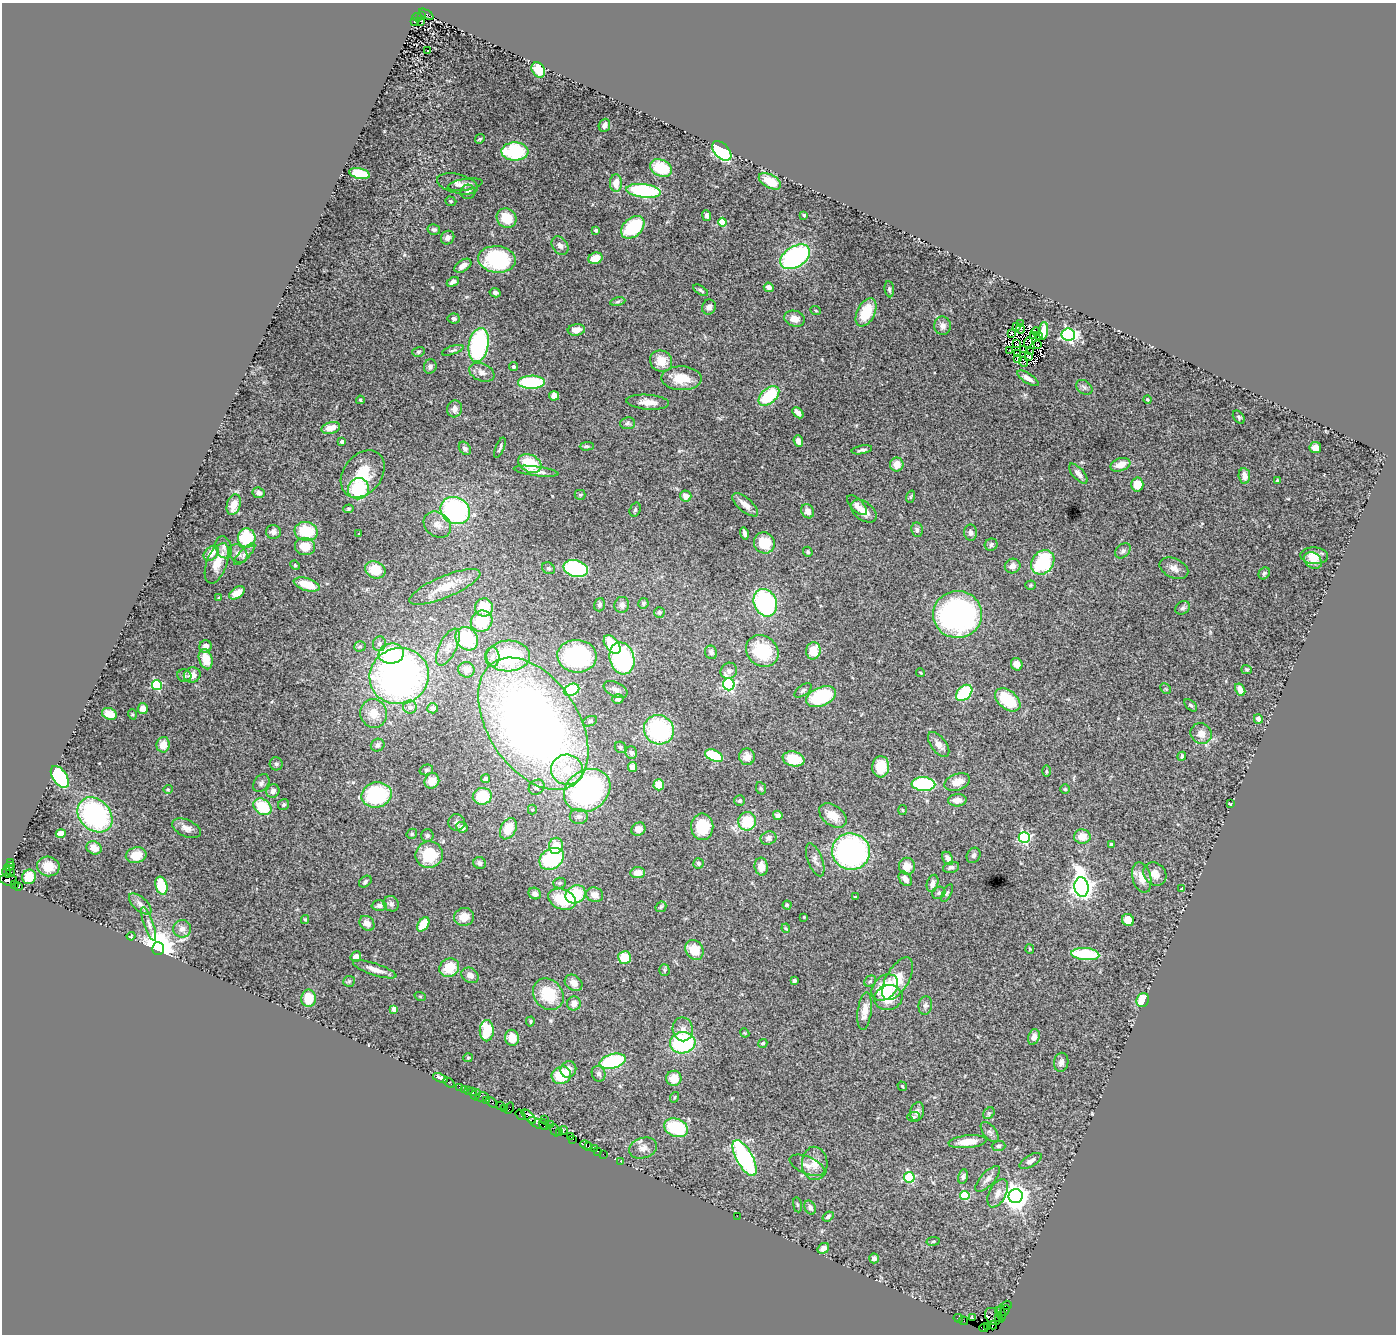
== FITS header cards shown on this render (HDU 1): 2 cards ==
NAXIS1  =                 1394
NAXIS2  =                 1332

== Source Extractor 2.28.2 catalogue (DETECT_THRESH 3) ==
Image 1394 x 1332 px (HDU 1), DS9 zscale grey, 1 PNG px = 1 image px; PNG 1398 x 1336 px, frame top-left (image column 1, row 1332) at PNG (2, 3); each listed source drawn as its Kron ellipse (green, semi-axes under 4 px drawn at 4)
Background 2.61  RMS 0.071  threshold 0.212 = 3 sigma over >= 5 px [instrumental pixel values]
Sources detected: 426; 4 with non-positive FLUX_AUTO (blend fragments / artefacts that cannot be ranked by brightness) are neither listed nor drawn; the other 422 listed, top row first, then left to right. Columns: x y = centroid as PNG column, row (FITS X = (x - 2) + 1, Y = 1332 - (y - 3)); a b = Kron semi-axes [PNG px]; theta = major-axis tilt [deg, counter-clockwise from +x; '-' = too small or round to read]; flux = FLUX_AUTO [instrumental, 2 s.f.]
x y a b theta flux
426 14 8 4 -30 2300
421 16 3 3 - 1100
417 17 5 3 - 1500
420 21 3 2 - 150
414 22 3 3 - 450
428 51 3 3 - 27
538 70 8 6 -58 72
604 125 7 5 69 19
480 139 5 4 - 6.3
515 151 13 9 -2 320
722 151 12 7 -47 550
661 168 11 8 -24 150
360 174 10 5 -13 160
770 181 12 6 -28 100
616 183 9 6 87 56
457 184 21 9 -14 34
465 185 17 6 9 24
643 191 17 7 -6 420
468 192 7 7 - 19
451 201 6 4 -19 6
706 215 5 4 - 16
804 215 3 3 - 12
507 218 10 9 - 110
722 222 4 4 - 190
633 227 13 9 43 270
434 229 6 5 - 11
596 230 3 3 - 14
448 238 7 6 - 22
560 246 10 7 -54 22
795 257 16 10 32 660
595 258 7 5 21 70
497 259 19 13 -5 390
463 266 9 5 33 29
453 282 6 4 28 18
769 287 5 4 - 27
889 289 8 4 -83 11
701 290 8 3 -32 9.1
495 293 5 4 - 13
618 302 7 4 10 8
709 307 7 6 - 19
816 311 5 3 - 4.6
866 312 15 9 63 160
454 318 6 5 - 14
795 319 10 7 -16 40
1021 324 3 2 - 6.9
943 326 9 8 - 25
1016 326 3 2 - 5.7
1020 329 5 2 - 3.2
576 330 9 5 6 43
1036 331 4 2 - 5.5
1043 331 9 4 84 42
1011 333 2 2 - 3.9
1068 334 7 6 - 940
1034 336 3 3 - 1.6
1039 336 2 2 - 4.1
1028 343 5 2 - 20
1017 344 3 2 - 9.7
479 345 17 10 79 590
1037 345 3 2 - 4.9
453 350 11 3 18 9.2
1009 350 2 2 - 9.5
1023 350 3 2 - 4.8
1031 351 3 2 - 7.9
418 352 6 5 - 8.2
1017 353 3 2 - 1.4
1029 357 3 3 - 1.6
1018 358 3 2 - 0.62
661 361 11 10 - 71
1024 362 5 4 - 0.6
430 366 7 6 - 16
513 367 4 4 - 7.6
482 372 13 8 -21 28
682 378 20 12 -2 110
1028 378 12 5 -32 31
532 382 13 6 1 310
1084 387 9 6 -35 14
554 396 5 4 - 28
769 396 12 7 41 240
1147 399 4 4 - 7
360 400 4 4 - 7.5
648 402 21 7 -4 45
455 409 8 7 - 27
798 413 6 4 -46 26
1239 417 7 5 -54 7.7
627 423 7 6 - 12
331 428 9 6 15 56
798 441 6 4 -68 20
342 442 3 3 - 18
587 446 7 4 2 7.9
465 448 7 5 -54 15
500 448 11 3 68 9.9
1315 448 6 5 - 31
862 450 10 4 10 13
530 463 12 8 -26 160
897 464 7 6 - 50
1120 465 10 6 18 45
536 471 22 4 -7 37
363 474 26 19 53 150
1078 474 12 5 -48 29
1244 476 8 5 -84 39
1277 480 3 2 - 4.9
1137 485 7 6 - 66
358 489 11 10 - 270
259 493 6 5 - 17
580 495 5 5 - 6.5
686 496 6 5 - 35
910 497 6 4 71 5.2
234 505 11 6 73 69
745 505 16 7 -41 38
857 505 13 6 -46 25
349 509 5 4 - 6.9
455 510 15 13 -30 800
635 510 7 5 72 9.9
808 511 7 6 - 27
864 511 14 9 -37 45
437 525 15 12 -38 46
917 530 7 5 -83 12
306 531 12 9 -12 160
273 532 7 7 - 19
971 532 8 6 -86 15
744 533 6 3 -75 13
359 534 3 2 - 3.8
247 538 9 9 - 230
764 543 11 10 - 120
991 545 6 6 - 12
305 546 10 8 -6 80
224 547 11 8 -72 25
1123 551 9 6 43 15
808 552 5 4 - 6.4
211 553 8 6 46 51
238 554 10 8 -45 26
245 554 14 5 46 18
1314 556 14 8 -3 65
1313 560 10 7 -37 38
1043 562 13 10 50 410
217 563 21 10 69 76
295 565 5 4 - 5.7
1013 566 8 7 - 29
548 568 7 5 -30 9.4
576 568 12 8 -15 430
1174 568 15 9 -25 31
375 570 10 8 -24 100
1264 573 6 5 - 9.2
307 584 13 6 -16 99
1030 585 5 4 - 6
445 587 38 10 23 110
237 593 9 5 33 45
219 598 4 4 - 6.8
643 603 5 5 - 9.7
765 603 14 11 -67 620
600 605 6 5 - 12
622 605 8 7 - 26
484 607 9 9 - 130
1183 608 8 6 34 12
659 612 5 5 - 9.5
957 614 24 23 - 1100
482 621 11 10 - 170
467 639 12 10 -50 260
379 644 7 6 - 16
612 645 11 6 -52 170
205 646 6 6 - 29
360 646 5 5 - 8.2
448 647 20 8 64 49
762 651 17 14 -38 220
813 651 8 7 - 86
711 652 7 6 - 16
391 654 13 10 7 300
508 656 22 15 2 340
577 656 20 16 -3 540
492 657 10 7 89 22
622 658 16 12 -75 620
206 659 10 6 -75 88
1017 664 6 5 - 36
466 670 8 7 - 30
1246 670 5 4 - 6.5
729 671 8 8 - 18
921 673 4 2 - 4.3
192 675 8 7 - 40
184 676 7 6 - 14
399 676 30 28 17 2100
729 684 6 6 - 760
157 685 5 5 - 340
1166 689 6 4 -45 7.2
571 690 8 5 23 250
616 690 13 7 -25 25
803 690 10 5 37 12
1240 690 6 4 -60 34
964 693 9 6 44 260
821 697 16 9 22 270
618 699 5 5 - 14
1008 700 14 9 -38 200
1191 705 7 4 -44 9.4
410 707 7 6 - 26
143 708 5 5 - 36
433 708 5 5 - 18
109 714 7 5 -23 61
132 714 5 3 - 4.3
374 714 14 13 - 68
1258 719 5 4 - 15
590 721 7 5 22 9.7
533 724 73 45 -57 3800
659 730 15 14 - 510
1201 733 11 10 - 39
939 744 14 7 -53 35
163 745 8 6 81 55
378 745 7 6 - 16
620 747 6 5 - 9.4
631 753 6 5 - 15
714 756 9 5 -24 210
1182 756 4 3 - 8.8
747 757 8 8 - 38
793 759 11 7 -12 130
276 764 6 6 - 11
633 767 5 4 - 27
881 767 10 8 85 110
426 770 7 5 16 8.8
567 770 16 15 - 130
1046 771 5 3 - 6
60 777 12 7 -56 420
485 779 4 4 - 16
432 781 8 7 - 56
957 782 13 8 19 50
261 783 10 7 53 15
923 784 12 7 -2 400
659 785 5 5 - 76
537 787 8 7 - 17
761 788 6 5 - 7.3
168 789 4 4 - 5.2
1065 789 4 4 - 5.7
587 790 24 20 33 930
273 791 7 6 - 20
376 795 15 12 13 390
482 796 9 8 - 130
957 800 9 6 3 32
740 801 5 5 - 11
1230 804 4 3 - 5.6
283 805 6 5 - 8
262 807 10 7 -34 170
532 810 5 4 - 5.8
903 810 5 3 - 4.6
95 815 19 15 -45 710
778 815 5 4 - 22
579 816 9 7 -1 21
833 816 15 10 -37 65
747 821 9 9 - 180
457 822 8 8 - 17
462 827 6 5 - 27
702 827 13 11 -89 170
186 828 15 8 -24 35
508 829 11 7 64 92
638 829 7 6 - 33
61 833 5 4 - 51
412 834 5 5 - 6.7
427 836 6 6 - 9.5
1024 837 5 5 - 660
1082 837 8 7 - 55
769 838 8 6 20 19
1111 844 3 3 - 8.3
556 846 8 7 - 86
94 848 8 6 -27 40
851 852 19 18 - 1000
136 855 10 7 15 83
429 855 14 13 - 170
973 855 8 6 60 13
948 858 7 5 -62 21
552 859 13 10 33 320
815 860 17 7 -69 26
10 862 3 2 - 160
480 863 6 6 - 16
698 863 5 5 - 12
9 866 5 3 - 240
48 866 11 10 - 80
907 866 8 8 - 53
761 867 9 6 -84 44
951 867 8 5 15 14
10 871 6 3 -68 240
7 872 5 4 - 480
638 873 7 5 5 46
1155 874 12 10 -45 43
29 877 7 6 - 89
1142 877 16 9 -75 52
905 879 8 5 -53 27
9 880 8 6 -7 720
365 881 7 5 37 12
559 883 6 5 - 9.1
933 883 9 5 74 24
15 885 3 3 - 120
19 886 4 3 - 540
161 886 9 6 -75 170
1082 887 9 7 -80 3700
1182 889 4 3 - 8.6
939 893 7 6 - 10
947 893 10 4 64 8.9
535 894 6 5 - 16
575 894 10 8 32 210
595 895 9 7 -17 38
855 897 3 3 - 5.8
562 899 14 10 -21 170
140 904 14 6 -42 26
391 904 8 7 - 16
379 905 7 5 1 15
787 905 4 4 - 5.7
661 907 6 4 44 7.1
464 917 10 8 11 62
804 917 3 3 - 3.8
305 920 4 4 - 5.1
1128 920 6 6 - 64
367 923 8 6 -45 33
149 924 18 5 -70 26
423 924 8 5 55 140
786 928 5 4 - 5.4
182 929 9 8 - 24
131 936 4 3 - 4.5
158 949 6 6 - 12000
1030 949 5 4 - 5
694 950 10 8 -57 91
1085 954 14 6 -5 270
356 957 5 5 - 36
625 957 6 6 - 97
449 968 10 9 - 110
375 969 23 6 -18 47
664 970 6 5 - 7.2
470 975 9 7 -30 28
898 979 24 11 60 110
794 980 4 3 - 11
349 981 6 5 - 7.7
870 981 6 5 - 9.1
574 983 9 7 -37 36
885 987 15 11 44 160
548 994 17 14 -49 170
420 996 5 3 - 4.7
309 998 9 7 90 110
888 998 14 12 16 100
1143 1000 7 6 - 93
574 1003 7 7 - 30
925 1005 9 6 82 15
394 1009 4 4 - 56
865 1011 19 7 83 59
530 1021 5 3 - 5.5
683 1029 12 10 -80 37
487 1031 10 7 88 150
745 1033 5 3 - 4.4
1034 1037 8 5 72 28
512 1038 8 7 - 73
683 1043 13 10 9 520
763 1043 5 4 - 9.9
468 1058 5 4 - 5.4
613 1061 13 7 15 370
1061 1062 9 7 80 22
568 1069 8 7 - 33
599 1074 8 6 -65 15
561 1075 10 8 22 160
440 1078 8 4 -19 24
674 1078 7 7 - 61
449 1083 6 2 -34 55
902 1086 5 3 - 5.1
459 1087 2 2 - 75
464 1090 3 2 - 77
468 1091 4 2 - 170
473 1091 2 2 - 50
476 1094 5 2 - 61
482 1097 7 4 12 390
675 1097 5 3 - 4.4
486 1100 4 3 - 130
492 1102 6 4 -46 500
501 1105 3 2 - 170
505 1108 3 3 - 190
509 1108 6 2 58 240
917 1112 9 7 76 23
989 1113 6 5 - 9.3
520 1115 6 3 -54 240
529 1116 9 4 -42 750
914 1117 6 5 - 7.7
544 1119 2 2 - 140
537 1123 10 4 -27 770
550 1124 3 3 - 66
544 1125 6 3 -58 500
676 1128 12 9 -22 260
555 1130 6 4 -70 710
564 1130 4 3 - 83
559 1132 3 3 - 140
990 1132 12 6 -51 16
570 1136 3 2 - 84
573 1139 3 2 - 61
968 1142 19 6 5 75
586 1145 6 3 -21 380
999 1146 7 5 2 9.3
589 1147 3 3 - 250
594 1148 3 3 - 250
643 1148 14 10 18 34
597 1151 3 2 - 210
603 1154 2 2 - 90
745 1158 20 8 -61 680
620 1161 2 2 - 46
1031 1161 12 6 30 22
815 1163 16 13 -87 59
807 1165 18 8 -23 37
909 1177 5 5 - 380
963 1177 7 5 78 13
988 1179 16 6 47 28
998 1193 15 8 63 40
965 1195 4 4 - 230
1016 1196 7 7 - 4800
797 1205 7 4 -81 6.5
810 1207 7 5 -59 15
737 1216 2 2 - 19
828 1217 6 4 38 13
933 1241 7 3 9 5.2
823 1248 6 5 - 27
874 1258 5 5 - 21
1007 1305 5 3 - 300
998 1310 3 2 - 1700
1005 1311 6 3 50 350
1001 1314 9 4 -84 320
993 1316 9 7 -56 4300
999 1317 3 2 - 130
958 1318 5 3 - 150
972 1318 3 2 - 270
963 1321 5 2 - 200
993 1325 4 3 - 330
988 1326 3 3 - 350
984 1328 4 3 - 350
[4 non-positive-flux detections neither listed nor drawn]